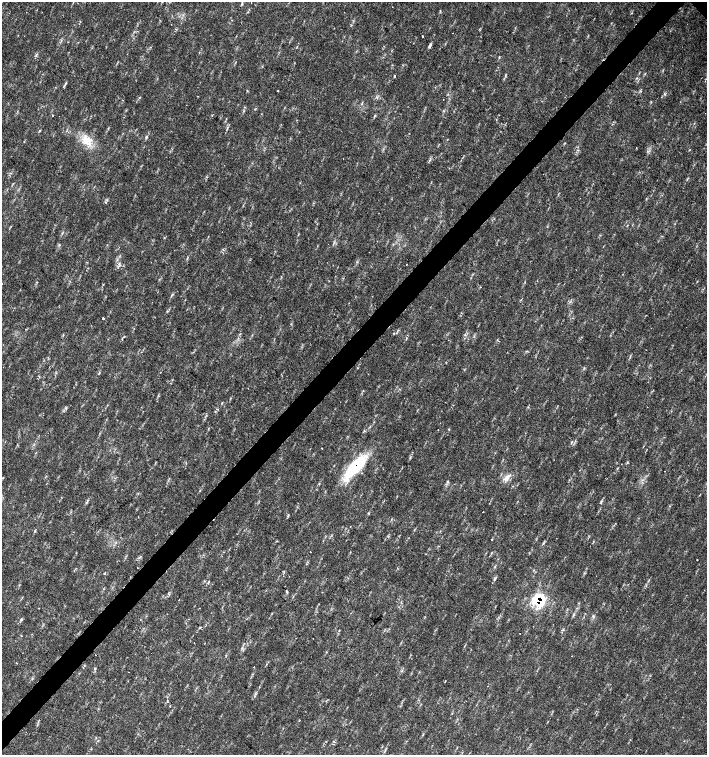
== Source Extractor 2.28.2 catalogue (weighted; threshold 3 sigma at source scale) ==
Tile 7 of 4 x 4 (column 3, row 2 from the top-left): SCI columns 3044-4453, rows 3013-4517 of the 6023 x 6029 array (HDU 1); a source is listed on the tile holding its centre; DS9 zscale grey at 2 x 2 block average (1 PNG px = mean of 2 x 2 image px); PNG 709 x 757 px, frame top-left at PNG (2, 2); no overlay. Shown black and unused: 4% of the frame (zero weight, under 2 of 3 exposures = <1% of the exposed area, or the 3 px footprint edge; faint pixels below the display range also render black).
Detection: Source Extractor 2.28.2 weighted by HDU 2 'WHT'; one run over the whole footprint, this tile lists its part. Background 0.0337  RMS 0.0041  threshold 0.0184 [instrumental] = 3 sigma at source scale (4.5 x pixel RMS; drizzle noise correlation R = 1.50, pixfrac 1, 0.0396/0.0396 arcsec/px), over >= 5 px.
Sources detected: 54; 4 cosmic-ray / hot-pixel residue — not listed; the other 50 listed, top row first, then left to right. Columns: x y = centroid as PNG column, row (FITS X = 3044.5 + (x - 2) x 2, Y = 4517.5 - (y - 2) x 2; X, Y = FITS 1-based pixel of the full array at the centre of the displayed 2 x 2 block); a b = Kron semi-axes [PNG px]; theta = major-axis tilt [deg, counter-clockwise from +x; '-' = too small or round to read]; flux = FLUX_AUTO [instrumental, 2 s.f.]
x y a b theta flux
422 36 2 2 - 6.2
429 46 5 3 - 2
499 57 4 2 - 0.66
394 76 4 2 - 0.68
64 86 4 3 - 0.85
247 91 3 2 - 0.72
278 91 2 2 - 0.54
665 94 4 2 - 0.89
53 115 2 2 - 0.8
375 116 3 3 - 0.84
227 128 5 2 - 1.5
39 131 4 2 - 0.66
146 137 5 3 - 1.3
86 140 13 12 - 14
636 148 2 2 - 0.47
343 159 2 2 - 0.86
687 179 3 2 - 0.68
164 238 3 2 - 0.41
119 265 5 3 - 1.8
167 311 4 2 - 0.83
103 318 2 2 - 3.1
394 333 3 3 - 0.96
438 430 2 2 - 0.29
571 442 5 2 - 0.75
322 448 2 2 - 0.58
621 464 2 2 - 0.26
355 467 31 10 48 56
664 471 2 2 - 0.54
507 478 14 5 48 5.8
447 481 3 3 - 1.3
601 501 5 2 - 1
86 503 6 2 52 1.3
483 512 2 2 - 0.89
288 515 5 2 - 0.89
350 526 2 2 - 0.28
492 540 2 2 - 0.63
310 552 2 2 - 0.77
697 560 2 2 - 2
104 573 3 2 - 0.94
494 579 5 3 - 1.3
648 580 6 2 46 0.86
629 596 2 2 - 0.96
179 600 2 2 - 0.32
539 601 15 14 - 33
21 620 4 3 - 1.1
563 630 3 3 - 0.97
21 635 2 2 - 1
194 643 2 2 - 0.3
254 667 2 2 - 0.42
170 706 2 2 - 0.51
Overlapping masked pixels (flux is a lower limit): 2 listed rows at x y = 355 467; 539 601
Diffuse or blended objects may show on this block-average render without a row.